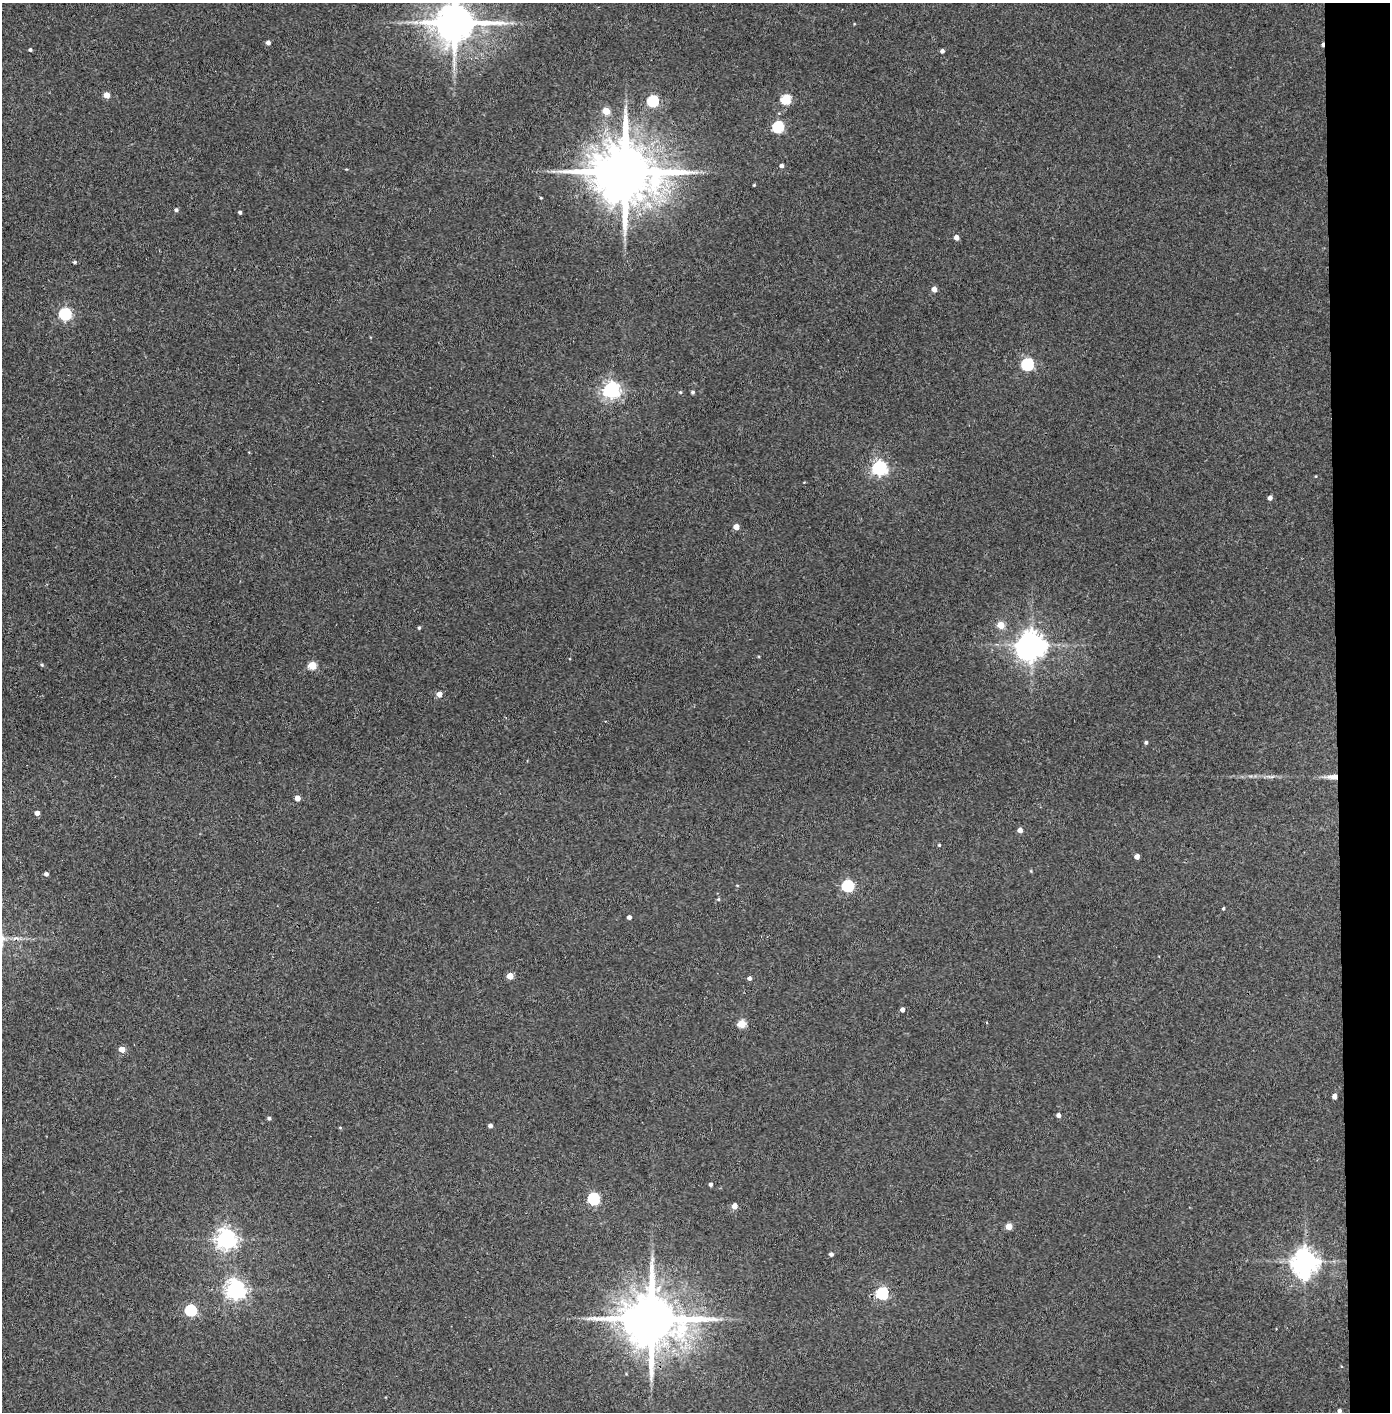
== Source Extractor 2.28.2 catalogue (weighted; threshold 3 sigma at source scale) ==
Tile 6 of 3 x 3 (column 3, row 2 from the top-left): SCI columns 2856-4243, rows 1416-2825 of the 4321 x 4242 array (HDU 1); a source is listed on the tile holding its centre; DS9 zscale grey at full resolution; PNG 1392 x 1414 px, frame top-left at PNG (2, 3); no overlay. Shown black and unused: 4% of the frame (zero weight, under 3 of 4 exposures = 6% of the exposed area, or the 3 px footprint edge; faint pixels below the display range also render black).
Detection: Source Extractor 2.28.2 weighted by HDU 2 'WHT'; one run over the whole footprint, this tile lists its part. Background 0.0881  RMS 0.0057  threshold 0.0255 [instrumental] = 3 sigma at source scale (4.5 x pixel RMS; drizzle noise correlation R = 1.50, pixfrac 1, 0.05/0.05 arcsec/px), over >= 5 px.
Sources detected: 70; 1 inside a brighter object's white glare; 1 cosmic-ray / hot-pixel residue — not listed; the other 68 listed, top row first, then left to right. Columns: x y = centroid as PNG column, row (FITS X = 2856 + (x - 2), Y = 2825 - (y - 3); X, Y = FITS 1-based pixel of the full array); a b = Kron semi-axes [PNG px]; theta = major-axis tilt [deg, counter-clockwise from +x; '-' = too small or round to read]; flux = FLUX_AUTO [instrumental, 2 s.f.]
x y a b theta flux
455 23 12 11 - 2100
268 43 4 4 - 2
30 50 4 4 - 1
942 51 4 4 - 1.7
107 95 4 4 - 7.8
786 99 5 5 - 32
653 101 5 5 - 56
606 111 5 4 - 12
778 127 5 5 - 54
781 165 4 4 - 1.9
553 171 7 4 -18 1.2
625 172 19 15 -5 5200
754 185 3 3 - 0.57
541 198 3 3 - 0.53
176 210 4 4 - 1.2
240 212 4 3 - 1.3
956 237 4 4 - 3.7
75 262 4 3 - 0.95
934 289 4 4 - 4.1
65 314 6 6 - 71
1027 364 6 6 - 70
611 390 6 6 - 220
680 392 4 4 - 0.57
693 392 5 4 - 0.96
879 468 6 6 - 150
1270 498 4 4 - 2.3
736 527 4 4 - 5.7
1001 625 5 5 - 10
419 628 3 3 - 0.96
1032 644 8 7 - 670
42 665 5 4 - 0.82
312 665 5 5 - 18
439 694 5 4 - 5
1146 742 4 4 - 1
1332 777 18 6 0 4.9
297 798 4 4 - 5.6
37 813 4 4 - 2.8
1020 830 4 4 - 3.8
939 845 3 3 - 0.57
1137 856 4 4 - 3.3
46 874 4 4 - 1.7
848 886 6 5 - 58
718 899 4 4 - 0.69
1223 908 4 3 - 0.79
629 917 4 4 - 2.2
510 976 4 4 - 8.9
749 978 4 4 - 2
902 1010 4 4 - 2.3
742 1024 5 5 - 18
122 1049 4 4 - 6.7
1334 1096 4 4 - 3
1058 1115 4 4 - 2.2
269 1118 4 4 - 1.2
490 1126 4 4 - 1.9
340 1127 5 3 - 0.51
710 1184 4 4 - 1.6
593 1199 5 5 - 63
734 1206 4 4 - 5.2
1009 1226 4 4 - 8.1
226 1239 7 7 - 280
831 1254 4 4 - 1.6
1305 1261 8 7 - 570
1304 1275 7 6 - 26
235 1289 7 6 - 300
882 1293 6 5 - 74
190 1310 5 5 - 57
651 1319 17 14 -4 4300
1339 1411 4 4 - 1.5
Overlapping masked pixels (flux is a lower limit): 3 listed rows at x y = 625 172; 1332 777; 651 1319
Isophote crosses this tile's border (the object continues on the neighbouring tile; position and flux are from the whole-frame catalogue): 1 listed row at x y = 455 23